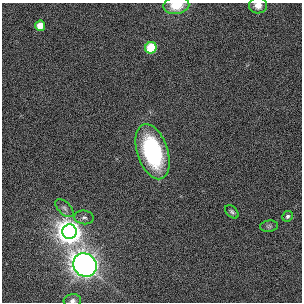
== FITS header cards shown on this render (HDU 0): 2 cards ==
NAXIS1  =                  300
NAXIS2  =                  300

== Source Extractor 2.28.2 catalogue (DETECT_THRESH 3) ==
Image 300 x 300 px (HDU 0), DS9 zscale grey, 1 PNG px = 1 image px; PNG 304 x 304 px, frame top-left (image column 1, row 300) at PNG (2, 3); each listed source drawn as its Kron ellipse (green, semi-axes under 4 px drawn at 4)
Background -7.55e-04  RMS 0.023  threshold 0.0691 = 3 sigma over >= 5 px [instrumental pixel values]
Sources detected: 13; all 13 listed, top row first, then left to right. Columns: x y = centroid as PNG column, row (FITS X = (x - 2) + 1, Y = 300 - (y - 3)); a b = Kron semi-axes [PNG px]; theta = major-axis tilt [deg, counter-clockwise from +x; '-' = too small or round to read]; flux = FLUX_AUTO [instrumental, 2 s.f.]
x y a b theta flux
176 5 13 8 9 33
258 5 9 8 - 12
40 26 5 5 - 33
151 48 6 5 - 92
152 152 29 15 -71 210
64 208 11 6 -44 5.8
232 212 8 5 -45 3.4
287 216 5 5 - 4
84 217 10 7 -6 5.4
269 226 9 5 8 3.8
69 232 7 7 - 2400
85 265 12 11 - 1500
72 301 9 6 9 5.6
At the frame edge (FLAGS 8, measured only in part): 3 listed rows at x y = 176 5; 258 5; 72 301